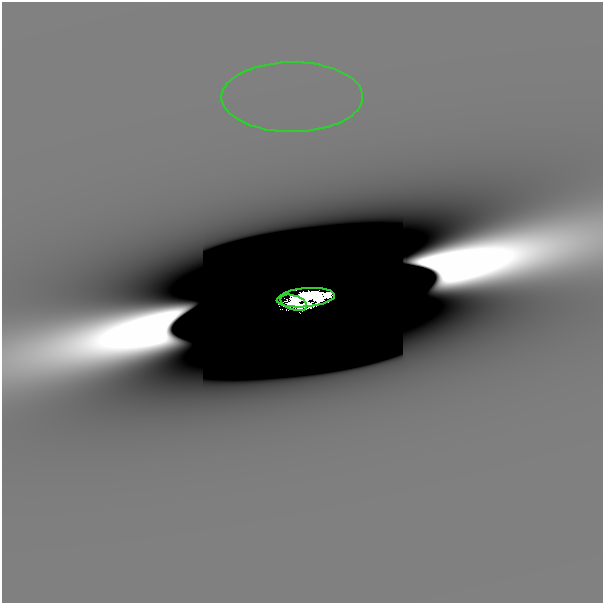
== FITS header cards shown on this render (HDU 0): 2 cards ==
NAXIS1  =                  601
NAXIS2  =                  601

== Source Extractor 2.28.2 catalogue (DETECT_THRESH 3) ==
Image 601 x 601 px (HDU 0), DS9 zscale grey, 1 PNG px = 1 image px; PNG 605 x 605 px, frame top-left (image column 1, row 601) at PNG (2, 2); each listed source drawn as its Kron ellipse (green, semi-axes under 4 px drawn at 4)
Background -1.02e-10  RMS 6.8e-11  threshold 2.03e-10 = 3 sigma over >= 5 px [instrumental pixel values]
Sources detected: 6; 3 with non-positive FLUX_AUTO (blend fragments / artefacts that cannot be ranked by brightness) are neither listed nor drawn; the other 3 listed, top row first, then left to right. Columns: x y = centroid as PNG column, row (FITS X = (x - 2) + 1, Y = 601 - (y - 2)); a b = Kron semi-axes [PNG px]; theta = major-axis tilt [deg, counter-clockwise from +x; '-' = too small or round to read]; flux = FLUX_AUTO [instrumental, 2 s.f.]
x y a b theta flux
292 97 71 35 0 6.6e-07
306 298 29 9 5 6.6e+00
294 303 14 7 -19 2.0e+00
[3 non-positive-flux detections neither listed nor drawn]